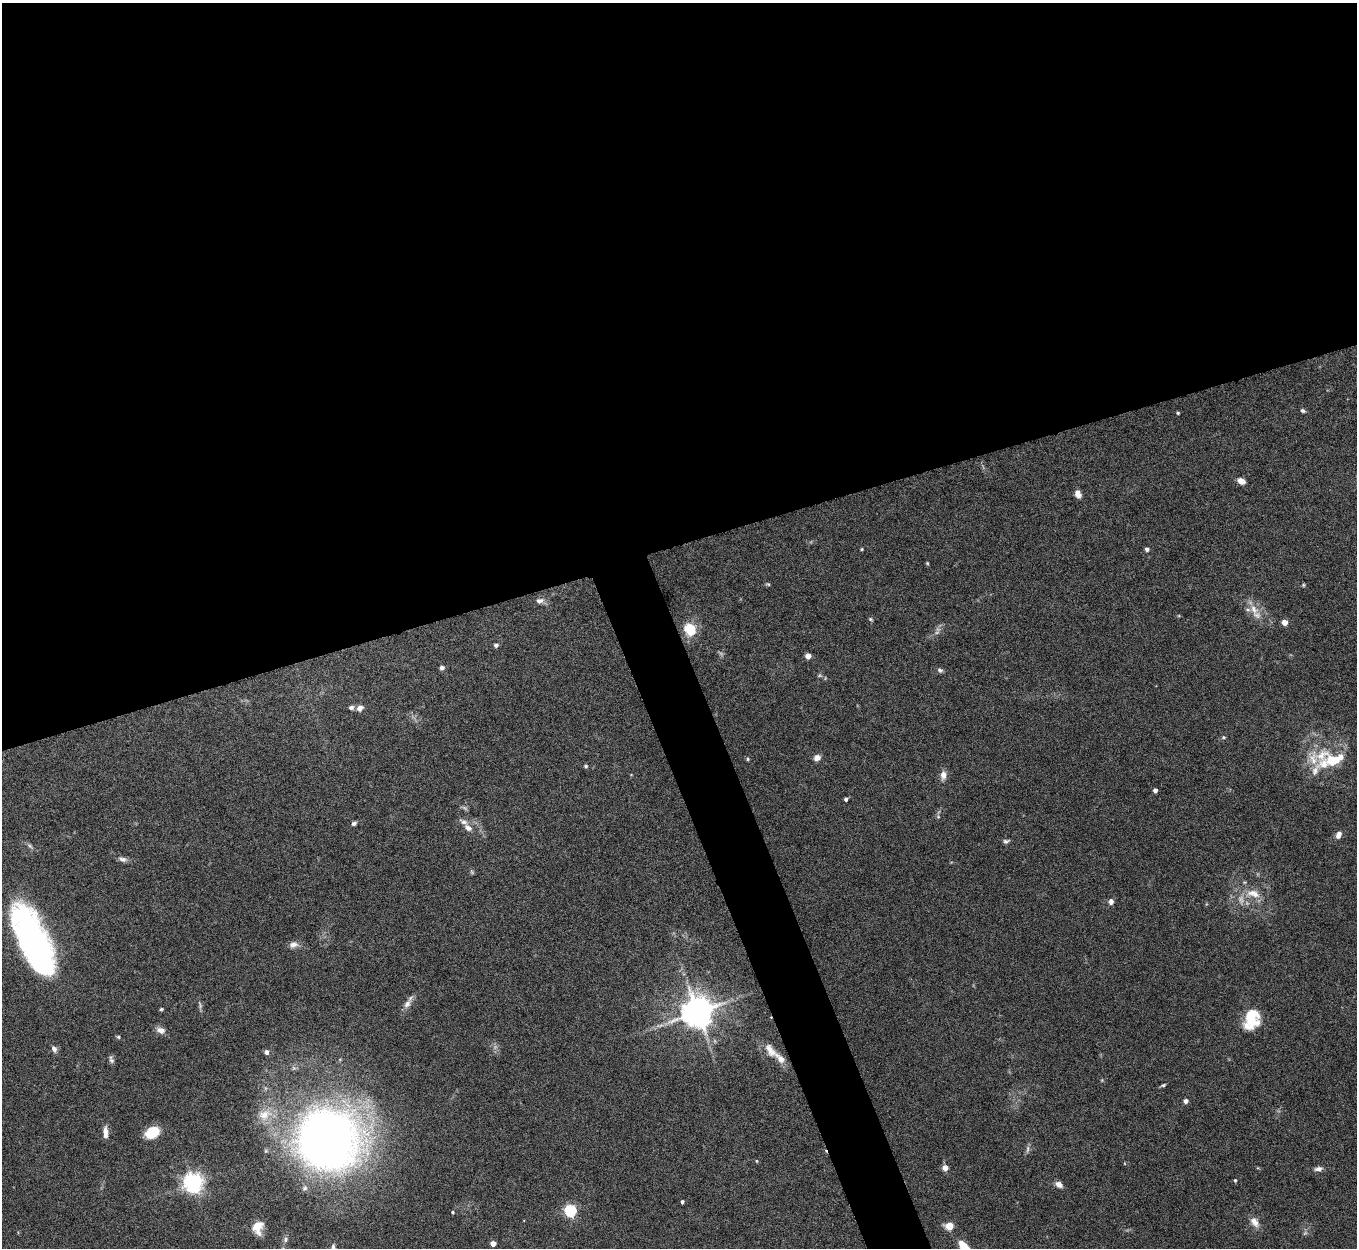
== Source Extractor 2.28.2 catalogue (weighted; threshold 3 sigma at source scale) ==
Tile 2 of 4 x 4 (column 2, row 1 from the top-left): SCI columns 1358-2712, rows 3887-5132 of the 5424 x 5408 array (HDU 1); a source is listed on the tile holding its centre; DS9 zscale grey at full resolution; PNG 1359 x 1250 px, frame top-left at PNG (2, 3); no overlay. Shown black and unused: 46% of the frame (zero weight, under 5 of 10 exposures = <1% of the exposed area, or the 3 px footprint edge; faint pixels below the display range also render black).
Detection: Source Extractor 2.28.2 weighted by HDU 2 'WHT'; one run over the whole footprint, this tile lists its part. Background 0.142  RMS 0.0057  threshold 0.0232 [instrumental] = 3 sigma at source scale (4.09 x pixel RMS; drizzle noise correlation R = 1.36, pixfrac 0.8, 0.05/0.05 arcsec/px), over >= 5 px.
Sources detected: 89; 7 too faint to see at this stretch — not listed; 6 inside a brighter listed object's ellipse — not listed separately; the other 76 listed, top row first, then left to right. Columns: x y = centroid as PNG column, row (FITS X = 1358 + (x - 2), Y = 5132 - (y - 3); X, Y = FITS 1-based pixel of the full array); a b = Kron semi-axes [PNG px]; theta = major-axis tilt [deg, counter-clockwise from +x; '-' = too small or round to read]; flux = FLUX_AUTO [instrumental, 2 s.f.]
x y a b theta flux
1303 411 7 4 -32 1.1
1178 413 4 3 - 0.67
1241 481 8 5 -27 4.2
1078 494 8 6 -67 3.5
862 549 4 3 - 0.5
1147 549 5 4 - 1.4
927 563 4 4 - 0.53
768 584 6 4 -24 0.64
1303 585 4 4 - 0.61
540 601 12 8 5 2.5
1254 609 19 9 -59 6.8
870 619 6 4 -27 0.7
1284 622 4 4 - 6.5
690 629 17 14 -68 11
938 629 8 6 -44 1.7
496 645 5 4 - 1.4
808 656 4 4 - 6.6
442 668 6 5 - 1.5
940 670 8 5 -35 1.2
351 707 6 5 - 1.5
360 708 8 6 30 2.8
1224 737 6 5 - 0.79
1322 755 31 18 17 19
817 757 7 6 - 3.4
748 759 5 4 - 0.66
586 766 5 4 - 0.89
943 775 11 7 87 3.6
1155 790 4 4 - 2.3
846 799 4 4 - 1.1
938 816 6 5 - 0.79
354 823 6 5 - 1.3
468 828 12 7 -40 3.3
1338 835 9 6 66 2.9
1006 841 8 5 14 1.2
30 846 9 4 -36 1.3
123 859 12 6 -14 2.1
472 872 6 5 - 0.78
1253 894 22 11 -10 8.7
1111 902 6 5 - 2.4
33 940 66 24 -65 180
294 945 12 8 9 2.9
407 1004 15 8 57 3.5
161 1009 4 4 - 0.76
697 1012 9 9 - 1100
1251 1019 23 16 75 19
161 1030 9 7 -16 3.5
118 1037 5 4 - 0.7
54 1049 8 6 -64 2.1
770 1050 21 10 -54 6.5
266 1052 5 5 - 2.3
111 1059 11 5 -73 1.5
1163 1085 7 4 19 0.83
1186 1101 6 5 - 1.6
264 1115 22 16 24 11
105 1132 14 6 -87 3.9
152 1132 13 9 27 16
327 1140 38 36 -14 680
1028 1149 11 4 89 1.4
757 1161 5 3 - 0.44
945 1168 6 6 - 3.8
1318 1169 10 6 7 2.2
1235 1180 4 4 - 0.7
193 1183 7 7 - 300
1059 1184 8 6 -32 3.2
305 1188 9 8 - 2
682 1202 3 3 - 1.2
570 1210 5 5 - 67
453 1212 4 3 - 0.62
1254 1222 15 8 -55 4.2
949 1226 5 5 - 19
258 1227 12 10 80 11
1305 1233 7 4 45 1
285 1239 8 6 61 1.6
493 1243 4 4 - 5.1
964 1247 16 9 -51 10
333 1248 13 7 80 2.4
Isophote crosses this tile's border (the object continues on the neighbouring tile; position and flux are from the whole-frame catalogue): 2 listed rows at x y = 964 1247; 333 1248